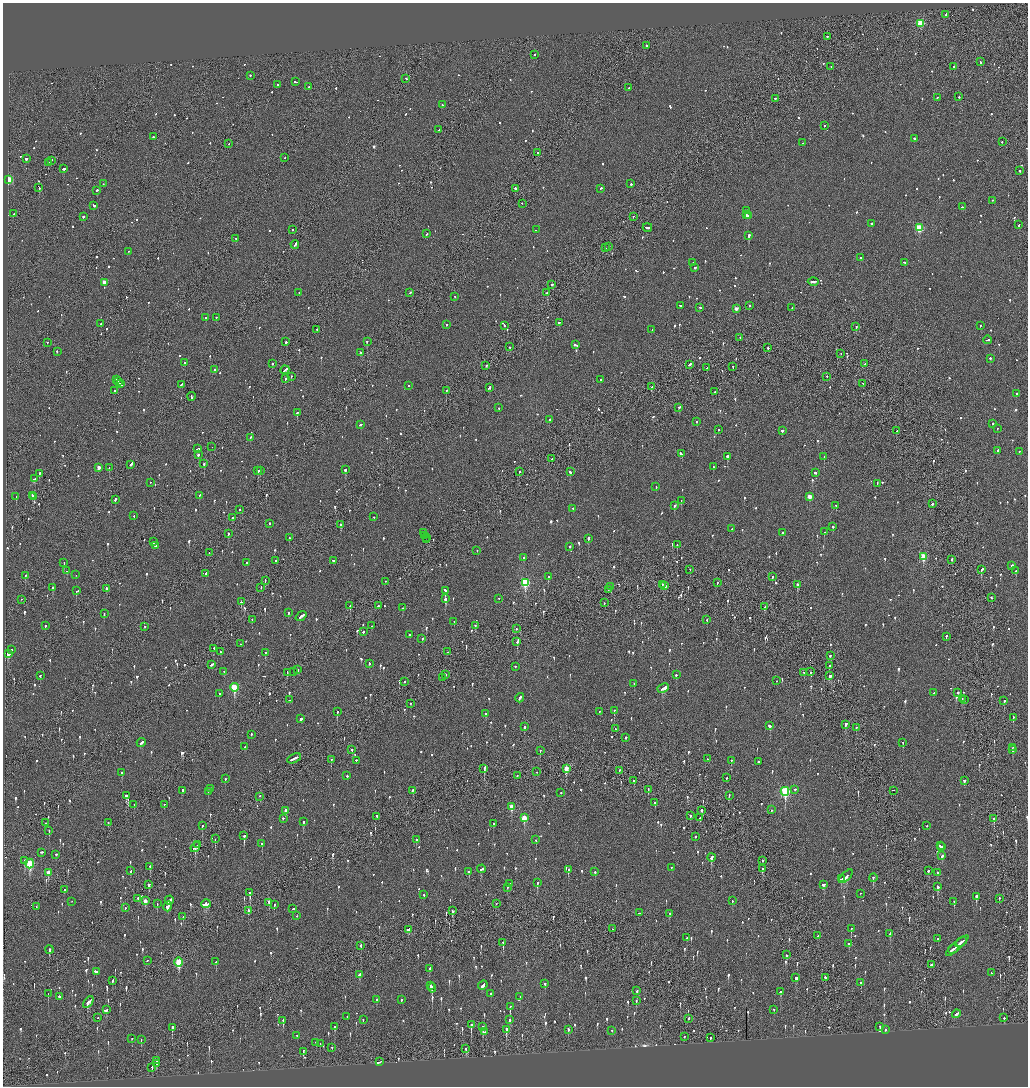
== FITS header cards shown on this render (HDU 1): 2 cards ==
NAXIS1  =                 2051
NAXIS2  =                 2168

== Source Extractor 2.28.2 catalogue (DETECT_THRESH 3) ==
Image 2051 x 2168 px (HDU 1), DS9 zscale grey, zoomed out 1/2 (1 PNG px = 2 x 2 image px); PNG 1030 x 1088 px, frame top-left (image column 2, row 2168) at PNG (3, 3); each listed source drawn as its Kron ellipse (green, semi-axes under 4 px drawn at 4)
Background -0.112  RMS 0.075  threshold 0.226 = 3 sigma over >= 5 px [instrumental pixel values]
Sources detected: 1451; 63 cannot appear on this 1/2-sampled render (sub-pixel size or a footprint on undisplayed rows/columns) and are neither listed nor drawn; of the other 1388, the 500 brightest by FLUX_AUTO listed and drawn (888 fainter detections omitted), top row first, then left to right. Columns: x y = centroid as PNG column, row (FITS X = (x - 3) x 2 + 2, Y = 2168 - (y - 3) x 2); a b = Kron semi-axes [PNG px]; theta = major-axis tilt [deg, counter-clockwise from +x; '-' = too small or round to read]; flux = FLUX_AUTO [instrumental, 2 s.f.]
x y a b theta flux
946 15 2 2 - 160
920 24 3 3 - 890
827 37 2 2 - 89
646 46 2 2 - 220
534 55 2 2 - 120
981 62 2 2 - 98
831 67 2 1 - 120
954 67 2 2 - 700
250 76 2 2 - 89
406 79 2 2 - 82
295 82 3 2 - 160
278 85 2 2 - 70
309 87 2 2 - 120
629 88 2 2 - 64
959 97 2 2 - 110
938 98 3 2 - 57
776 99 3 2 - 79
442 105 2 2 - 69
824 126 2 2 - 170
439 130 2 2 - 110
153 137 2 2 - 260
915 139 2 2 - 490
1002 142 2 2 - 80
802 143 2 1 - 59
229 144 2 1 - 70
537 153 2 1 - 61
285 158 2 1 - 110
27 159 3 2 - 110
51 161 2 2 - 75
48 163 2 2 - 280
63 169 3 1 - 690
1020 171 2 2 - 230
9 180 3 3 - 860
103 184 3 2 - 99
631 184 2 2 - 220
39 188 3 2 - 110
515 189 2 2 - 180
601 189 2 2 - 78
97 191 2 2 - 120
993 201 2 2 - 99
522 204 2 2 - 60
94 206 3 2 - 260
963 207 3 2 - 75
746 211 3 2 - 120
13 214 2 2 - 100
746 215 3 2 - 140
748 216 2 2 - 90
83 217 2 1 - 590
633 217 2 1 - 68
871 224 2 2 - 150
1019 225 2 2 - 200
647 228 5 2 - 180
919 228 3 3 - 960
292 230 2 2 - 61
536 230 2 2 - 71
427 234 2 2 - 71
749 236 2 2 - 720
236 239 2 1 - 180
295 245 4 2 - 260
608 247 2 2 - 450
605 248 2 2 - 93
128 252 2 1 - 90
861 258 2 2 - 300
693 263 2 2 - 64
904 263 3 2 - 64
695 268 3 2 - 180
813 282 5 2 - 200
104 283 3 2 - 140
552 285 2 2 - 99
299 293 2 2 - 57
410 293 2 2 - 72
547 293 2 2 - 270
455 297 2 2 - 58
680 306 3 2 - 110
750 306 2 2 - 71
700 308 2 2 - 130
792 308 2 2 - 98
736 309 2 2 - 120
206 318 2 2 - 88
216 318 2 2 - 63
559 323 3 2 - 92
101 324 2 1 - 170
446 325 2 2 - 100
504 326 2 1 - 83
980 326 2 2 - 110
856 327 2 2 - 120
317 330 2 2 - 77
652 330 2 1 - 73
740 338 2 2 - 68
987 340 4 2 - 190
286 342 2 2 - 480
367 342 2 2 - 330
47 343 2 2 - 60
576 345 4 2 - 310
510 347 3 1 - 78
768 348 2 2 - 350
57 352 2 2 - 83
361 353 2 2 - 62
841 354 2 1 - 57
990 359 2 2 - 140
185 363 2 2 - 330
272 364 2 2 - 63
865 364 2 2 - 62
689 365 4 2 - 160
486 366 2 2 - 94
733 367 2 1 - 110
707 368 2 2 - 83
215 370 2 2 - 520
285 370 5 2 - 170
291 377 2 2 - 74
827 377 2 2 - 72
285 379 2 2 - 85
116 380 4 2 - 200
601 380 2 2 - 60
118 382 3 2 - 150
120 384 3 1 - 160
863 384 2 2 - 64
181 385 3 2 - 120
409 386 2 2 - 120
652 387 2 2 - 98
489 388 4 2 - 370
114 391 2 2 - 67
446 391 2 1 - 110
715 392 2 2 - 230
1016 394 2 2 - 130
191 397 4 1 - 200
499 408 2 2 - 61
679 408 2 2 - 110
297 413 2 2 - 150
550 420 2 2 - 79
696 422 2 2 - 97
993 424 2 2 - 99
361 425 3 2 - 200
997 429 2 2 - 83
718 430 2 2 - 85
782 431 2 2 - 910
897 431 2 2 - 150
250 438 2 2 - 66
212 447 2 1 - 150
197 449 3 2 - 220
998 451 3 2 - 89
1019 452 2 2 - 60
681 454 3 2 - 120
198 455 2 2 - 190
727 457 2 2 - 410
824 457 2 2 - 120
552 459 2 2 - 68
204 464 2 2 - 210
131 465 3 2 - 64
713 467 2 2 - 110
99 468 2 2 - 120
109 468 2 2 - 73
345 470 3 2 - 280
258 471 2 2 - 310
260 471 2 2 - 76
519 472 2 2 - 66
570 472 2 2 - 120
815 473 2 2 - 140
39 474 4 2 - 120
34 479 4 2 - 130
150 483 2 1 - 79
877 484 2 2 - 63
656 487 2 2 - 74
32 496 3 2 - 250
199 496 3 2 - 87
16 497 2 2 - 120
34 497 2 2 - 200
809 497 3 2 - 200
115 500 3 2 - 150
681 501 2 2 - 58
932 504 3 2 - 110
674 506 3 2 - 98
836 506 2 2 - 100
573 509 2 2 - 89
240 510 2 2 - 57
134 516 2 2 - 83
374 517 2 2 - 70
233 518 2 2 - 70
270 524 2 2 - 220
341 525 2 2 - 240
833 527 2 2 - 81
732 529 2 2 - 58
824 532 2 2 - 110
424 533 3 2 - 170
783 533 2 2 - 95
228 534 2 2 - 140
425 536 3 2 - 180
289 538 2 2 - 81
426 538 2 1 - 60
588 539 3 2 - 430
426 540 2 1 - 90
154 542 3 2 - 110
677 545 2 2 - 97
155 546 3 2 - 75
570 547 2 2 - 93
477 551 2 2 - 77
209 553 2 1 - 73
923 557 4 3 - 560
524 558 2 2 - 110
951 560 2 2 - 73
275 561 2 2 - 77
333 561 2 2 - 88
64 563 2 1 - 74
247 563 2 2 - 140
1012 566 3 2 - 160
690 570 2 2 - 68
981 570 3 2 - 190
66 571 2 2 - 230
1016 571 2 2 - 140
206 574 2 2 - 120
76 575 2 2 - 63
25 576 2 2 - 150
548 577 3 2 - 190
772 577 2 2 - 110
265 581 3 1 - 120
386 582 2 1 - 180
525 583 4 3 - 1200
717 583 3 1 - 94
662 585 2 2 - 60
797 585 3 2 - 250
664 586 3 2 - 190
611 587 2 1 - 290
52 588 2 2 - 280
261 588 3 1 - 110
106 589 2 2 - 210
608 590 3 1 - 160
76 591 3 2 - 220
445 591 4 3 - 440
992 598 3 2 - 95
446 599 3 2 - 320
499 599 2 2 - 62
21 600 2 1 - 58
241 602 2 2 - 150
604 603 2 1 - 63
350 606 2 2 - 85
378 606 2 2 - 66
764 607 2 2 - 61
402 608 2 2 - 99
288 613 2 2 - 62
104 614 3 2 - 75
301 617 6 2 37 240
252 620 2 2 - 98
707 620 2 1 - 65
454 622 2 1 - 74
45 626 2 2 - 120
371 626 2 2 - 65
475 626 2 2 - 57
145 627 2 1 - 200
516 629 2 2 - 62
363 632 2 2 - 110
410 635 2 2 - 290
946 637 2 2 - 180
422 639 2 2 - 130
517 642 2 2 - 140
240 644 2 2 - 83
214 649 2 1 - 69
11 650 2 2 - 86
221 652 2 2 - 61
448 652 2 2 - 100
265 653 2 2 - 100
8 654 3 3 - 320
830 656 2 2 - 80
369 664 3 2 - 79
212 665 3 2 - 140
829 666 3 1 - 170
515 667 2 2 - 69
298 670 2 1 - 89
224 672 2 2 - 68
294 672 2 2 - 61
811 672 3 1 - 310
287 673 2 1 - 59
804 673 2 2 - 82
446 675 2 2 - 360
676 675 2 2 - 68
40 676 2 2 - 200
830 676 3 2 - 140
442 678 2 2 - 65
776 681 2 1 - 88
405 682 2 1 - 96
634 684 2 2 - 75
234 688 4 3 - 860
663 689 6 2 26 750
934 693 2 2 - 68
958 693 2 2 - 210
219 694 2 2 - 86
520 698 5 2 - 160
962 699 2 1 - 59
289 700 2 2 - 78
964 700 2 2 - 140
1004 701 3 2 - 97
410 704 2 1 - 61
614 711 2 2 - 95
337 712 2 2 - 130
600 712 2 1 - 97
486 714 3 2 - 70
1013 718 2 1 - 77
301 719 3 2 - 160
845 725 3 2 - 320
770 726 3 2 - 170
524 727 2 2 - 130
856 728 2 1 - 59
615 729 2 2 - 66
251 735 2 2 - 71
625 738 3 2 - 69
141 743 4 2 - 110
903 743 2 2 - 71
245 747 3 2 - 65
1013 748 3 2 - 77
352 750 3 2 - 86
1013 750 2 2 - 320
540 751 2 1 - 110
294 759 7 2 25 280
707 759 2 1 - 92
331 760 2 2 - 110
356 761 2 2 - 210
731 761 2 2 - 74
759 762 3 2 - 81
484 769 3 2 - 120
566 769 4 3 - 310
619 771 2 2 - 100
537 772 2 1 - 64
122 773 2 2 - 220
347 776 2 2 - 280
517 776 2 2 - 71
726 778 2 2 - 65
225 779 2 2 - 88
634 781 3 2 - 74
964 781 3 2 - 110
211 789 2 2 - 83
648 790 3 2 - 67
795 790 2 2 - 73
183 791 2 2 - 450
412 791 3 2 - 86
893 791 3 1 - 68
208 792 3 2 - 120
785 792 4 3 - 1700
561 793 2 2 - 60
127 796 4 3 - 480
729 796 2 1 - 88
260 797 2 1 - 86
655 803 2 2 - 83
134 805 3 1 - 84
164 805 2 2 - 69
511 807 4 3 - 310
772 810 2 2 - 75
286 811 3 2 - 89
702 811 3 2 - 150
690 816 2 2 - 160
377 817 3 2 - 320
524 818 3 3 - 380
700 818 2 1 - 65
283 819 2 2 - 130
994 819 3 2 - 140
303 822 2 2 - 160
45 823 2 1 - 110
108 823 2 2 - 85
493 824 2 2 - 96
202 826 2 1 - 140
927 826 2 2 - 70
49 831 3 2 - 79
244 836 3 2 - 490
695 837 2 2 - 130
215 839 3 2 - 72
416 840 3 2 - 99
536 840 2 2 - 80
262 844 2 2 - 140
198 845 3 2 - 150
940 846 2 2 - 73
195 847 5 3 - 250
942 847 3 2 - 95
41 853 3 2 - 140
56 855 2 2 - 91
942 856 3 2 - 140
711 858 4 2 - 270
25 861 3 2 - 290
762 861 2 2 - 61
30 864 5 3 - 950
150 867 2 2 - 98
671 868 2 1 - 92
481 869 4 2 - 150
762 869 3 1 - 360
568 870 3 2 - 110
131 871 2 2 - 89
928 871 3 2 - 110
469 872 3 2 - 200
595 872 2 2 - 160
48 873 3 2 - 130
937 873 2 2 - 73
846 877 8 3 44 250
873 878 4 2 - 200
841 879 3 2 - 99
538 883 2 2 - 70
510 884 2 2 - 120
149 885 3 2 - 110
823 885 3 3 - 100
938 887 3 2 - 120
507 888 2 2 - 62
65 890 2 2 - 72
250 893 3 2 - 190
860 894 2 1 - 63
424 895 2 2 - 64
976 897 3 2 - 450
138 899 2 2 - 170
999 899 2 1 - 76
169 900 5 2 - 110
145 901 4 2 - 150
732 901 2 2 - 69
72 902 2 1 - 130
954 902 3 2 - 120
269 903 4 2 - 200
157 904 3 1 - 200
206 904 5 3 - 430
496 904 2 1 - 110
274 905 3 1 - 140
36 907 2 1 - 70
168 907 5 2 - 180
125 908 2 1 - 99
293 909 3 2 - 190
248 911 3 2 - 180
452 911 3 2 - 100
640 913 2 1 - 1400
670 914 3 2 - 57
297 916 2 2 - 57
183 917 3 2 - 64
612 929 2 1 - 94
851 929 3 2 - 89
408 930 3 2 - 580
890 934 3 2 - 160
818 936 2 2 - 72
687 938 2 2 - 480
938 939 2 2 - 74
961 942 6 2 36 330
503 943 3 2 - 210
849 944 3 2 - 97
361 946 3 2 - 120
957 946 14 2 42 450
953 949 5 1 - 240
49 950 4 2 - 370
787 955 3 2 - 77
147 961 2 2 - 62
179 962 5 3 - 780
216 962 2 2 - 100
931 965 2 2 - 190
430 969 3 2 - 75
96 972 3 2 - 450
991 973 2 2 - 150
359 975 3 2 - 120
796 978 3 2 - 180
825 978 3 2 - 86
113 981 3 2 - 72
861 983 2 2 - 57
545 984 3 2 - 120
483 985 5 2 - 190
430 986 3 2 - 100
432 988 4 2 - 140
637 991 3 2 - 97
780 992 3 2 - 80
48 994 2 2 - 84
491 994 2 2 - 70
60 997 2 2 - 600
520 997 2 2 - 60
377 1000 2 2 - 66
401 1000 3 2 - 110
636 1001 3 2 - 58
88 1002 6 3 53 230
510 1007 4 2 - 140
107 1010 3 2 - 57
774 1010 2 2 - 58
956 1014 4 2 - 140
347 1017 2 1 - 100
98 1018 2 2 - 80
1004 1018 3 2 - 73
689 1019 2 2 - 77
363 1020 2 2 - 60
510 1020 3 2 - 100
283 1021 3 2 - 390
471 1025 3 2 - 290
335 1027 3 2 - 100
483 1027 2 2 - 630
880 1027 2 2 - 64
172 1028 2 2 - 370
506 1030 4 2 - 310
568 1030 2 2 - 230
885 1030 2 2 - 78
612 1031 2 2 - 100
485 1032 3 2 - 81
297 1036 2 2 - 59
684 1037 2 2 - 67
710 1038 3 2 - 240
132 1039 2 2 - 110
141 1040 3 2 - 83
316 1043 2 2 - 59
320 1044 2 2 - 59
332 1048 2 2 - 110
466 1049 3 2 - 99
303 1052 4 2 - 60
157 1061 2 2 - 80
380 1062 4 1 - 97
156 1064 3 2 - 61
152 1068 3 2 - 59
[888 fainter detections neither listed nor drawn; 63 sub-pixel or undisplayed-footprint detections neither listed nor drawn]